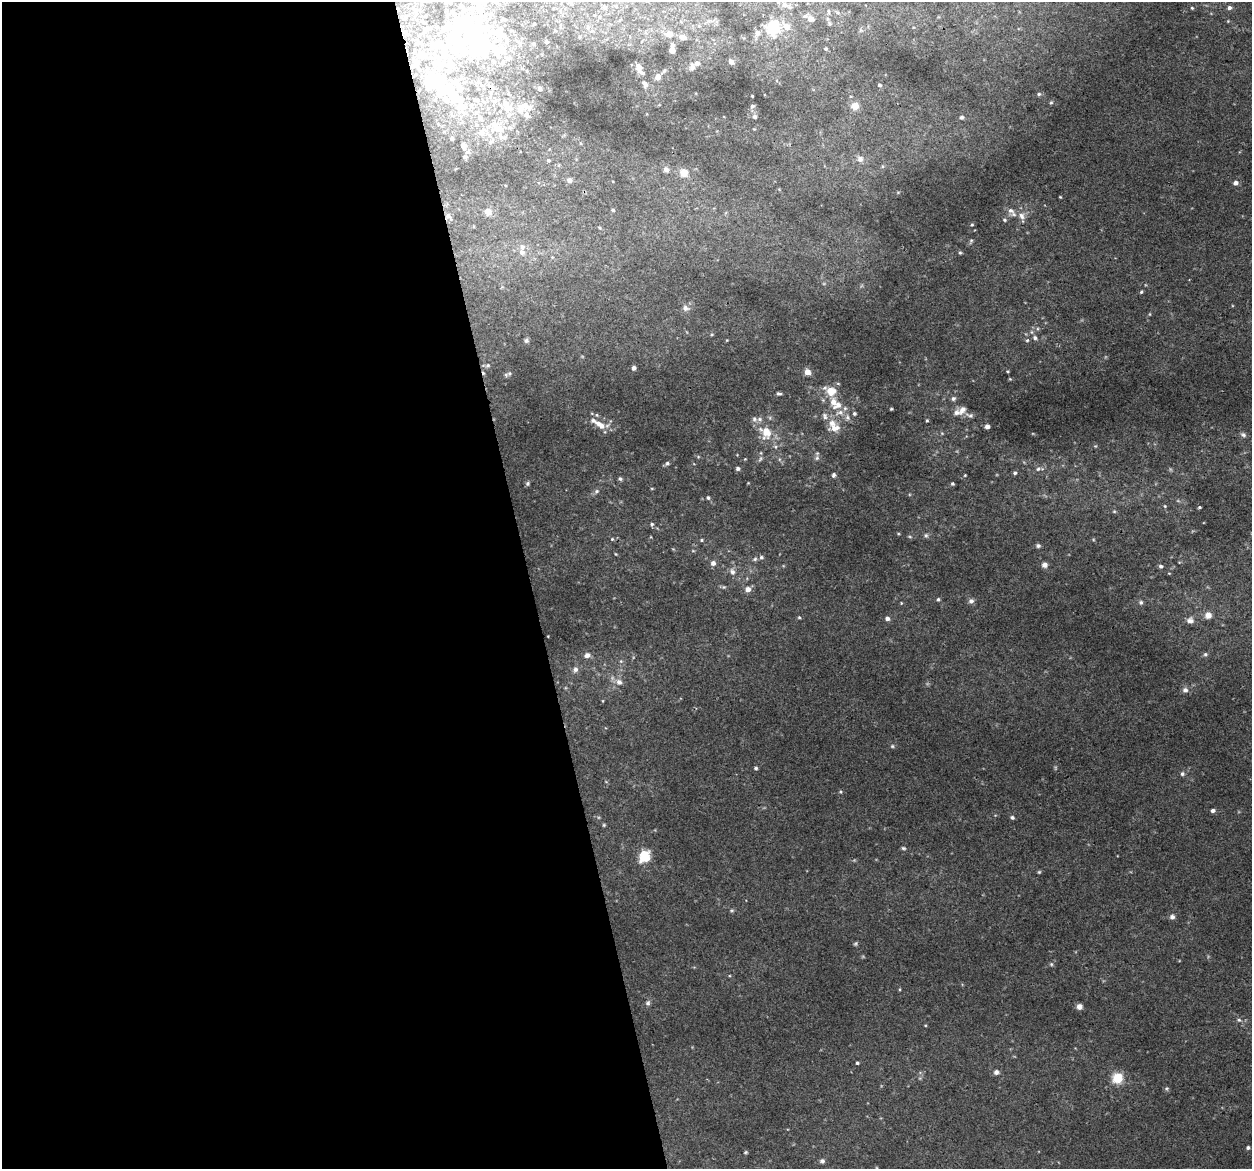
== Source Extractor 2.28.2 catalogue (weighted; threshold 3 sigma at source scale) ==
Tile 9 of 4 x 4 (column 1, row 3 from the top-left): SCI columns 1-1250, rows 1250-2416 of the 5001 x 4785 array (HDU 1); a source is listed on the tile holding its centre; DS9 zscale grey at full resolution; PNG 1254 x 1171 px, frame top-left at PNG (2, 2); no overlay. Shown black and unused: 42% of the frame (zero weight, under 2 of 3 exposures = <1% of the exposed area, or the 3 px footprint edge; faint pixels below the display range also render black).
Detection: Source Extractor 2.28.2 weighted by HDU 2 'WHT'; one run over the whole footprint, this tile lists its part. Background 0.00647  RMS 0.0062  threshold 0.028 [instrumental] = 3 sigma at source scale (4.5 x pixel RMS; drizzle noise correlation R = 1.50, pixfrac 1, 0.0396/0.0396 arcsec/px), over >= 5 px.
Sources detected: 245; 3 too faint to see at this stretch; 18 inside a brighter object's white glare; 2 cosmic-ray / hot-pixel residue — not listed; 37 inside a brighter listed object's ellipse — not listed separately; the other 185 listed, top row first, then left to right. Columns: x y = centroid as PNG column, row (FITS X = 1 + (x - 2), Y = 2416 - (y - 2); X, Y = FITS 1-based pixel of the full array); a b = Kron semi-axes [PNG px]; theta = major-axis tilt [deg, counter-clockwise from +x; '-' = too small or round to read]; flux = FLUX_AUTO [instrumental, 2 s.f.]
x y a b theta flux
496 2 8 7 - 2.7
571 4 5 4 - 0.82
784 5 10 8 -15 3.7
479 7 21 12 -86 13
604 7 7 5 -46 1.3
1192 8 4 4 - 0.67
1229 8 6 5 - 1.8
415 11 7 4 -46 1.4
828 12 8 3 -81 0.96
491 14 7 5 -9 1.4
599 17 5 3 - 0.62
403 19 7 3 19 0.59
503 19 3 2 - 0.67
811 19 8 6 -32 4.7
1228 21 4 4 - 0.52
829 23 6 5 - 1
534 24 3 2 - 0.59
786 26 13 9 -44 5.3
588 27 5 3 - 0.88
773 27 7 6 - 84
424 30 12 6 72 2.2
757 33 7 7 - 2.7
669 34 9 8 - 4.6
454 36 38 19 61 34
683 37 9 6 -14 4.2
474 41 32 20 82 46
546 42 3 3 - 0.74
672 45 6 5 - 1.3
826 49 5 4 - 0.74
672 50 5 5 - 4.1
424 55 18 10 -9 6.4
507 58 6 5 - 0.98
493 61 5 3 - 0.59
731 62 5 4 - 3.1
697 63 6 5 - 3.1
416 65 8 5 11 1.8
638 67 13 8 -77 4.5
692 67 10 7 80 3.1
664 71 10 4 45 1.6
658 77 6 6 - 5.2
645 84 13 8 -63 3.7
880 85 5 5 - 1.4
539 89 4 4 - 0.97
451 94 30 17 -43 28
1039 94 6 5 - 1.2
752 96 3 2 - 0.53
476 100 11 6 -8 3
1051 102 5 5 - 0.89
505 103 15 11 -60 8.8
752 106 6 5 - 1.5
855 106 10 10 - 5.8
520 110 12 10 -18 6.5
755 117 6 6 - 1.7
962 117 6 5 - 1.4
495 125 24 22 12 27
754 129 4 4 - 0.5
452 138 4 3 - 1.3
463 145 7 6 - 2.8
468 152 9 6 44 2.3
860 159 10 8 -61 3.4
548 160 6 5 - 1.1
666 170 8 7 - 2.5
684 173 11 10 - 6.7
569 180 6 6 - 2.4
1235 183 5 5 - 2.8
1060 197 3 2 - 0.52
613 210 4 4 - 0.99
1011 211 11 8 -59 3.5
488 212 9 8 - 4.7
448 216 11 7 -45 2.6
1021 216 12 9 -51 4.5
1005 220 6 5 - 1.1
972 225 4 4 - 0.7
971 241 7 4 69 1
522 252 9 8 - 3.1
960 253 5 4 - 0.82
1141 292 5 4 - 0.88
685 308 7 6 - 2.8
1150 314 5 3 - 0.54
712 334 5 3 - 0.61
1035 338 5 5 - 1.7
526 340 6 5 - 1.5
1027 340 5 4 - 1
488 365 6 5 - 1
634 368 5 4 - 2.4
1007 371 3 3 - 0.58
807 372 5 5 - 7.6
509 373 7 6 - 1.5
1010 379 4 3 - 0.53
831 391 14 12 -9 10
779 394 5 4 - 1.3
953 398 6 5 - 1.5
838 405 9 7 59 3.9
891 409 3 3 - 0.71
962 410 13 8 53 3.4
839 413 14 8 12 5.1
854 414 5 5 - 1.2
597 415 6 5 - 1.2
970 415 12 6 -16 2
825 416 10 7 -76 2.8
754 419 8 6 -66 2
927 420 4 3 - 0.73
600 425 15 7 -38 7.2
987 427 4 4 - 3
835 428 12 10 15 6.5
766 432 17 14 -69 14
1243 435 8 6 -33 1.6
1095 446 5 4 - 0.64
698 457 5 3 - 0.62
817 458 8 6 69 1.8
745 459 3 3 - 0.47
760 459 10 4 64 1.3
667 463 6 5 - 1.4
738 469 5 5 - 1.5
1038 469 9 6 51 2.1
1015 473 5 5 - 1.2
834 475 6 5 - 1.5
965 475 4 3 - 0.54
620 479 5 5 - 1.3
528 483 6 6 - 1.2
748 483 3 3 - 0.44
952 484 5 4 - 0.99
652 488 4 3 - 0.58
596 491 8 6 40 1.7
708 498 5 5 - 1.2
1165 506 5 4 - 0.7
1199 507 4 3 - 0.78
1114 511 5 5 - 0.84
652 524 5 5 - 1.1
898 534 5 3 - 0.62
926 535 6 6 - 1.4
612 539 5 5 - 0.81
701 540 5 4 - 0.83
1038 546 6 5 - 1.4
693 551 5 3 - 0.61
616 554 4 4 - 0.53
761 557 6 6 - 1.4
755 559 7 5 18 1.4
713 563 6 5 - 2.9
1044 565 7 7 - 2.7
1161 566 5 4 - 1.5
732 572 9 7 -59 2.9
724 587 5 5 - 0.91
748 589 6 6 - 4.2
938 599 5 4 - 0.97
971 601 7 6 - 2.1
1141 602 6 6 - 1.3
901 603 4 3 - 0.52
1208 615 9 8 - 4
799 617 4 4 - 0.74
887 618 5 4 - 2.6
1190 620 9 8 - 3.1
1205 654 6 5 - 1.1
587 655 8 6 12 3
621 661 5 5 - 1.1
575 669 8 7 - 2.7
619 682 10 9 - 3.9
1185 690 8 8 - 2.5
603 701 5 3 - 0.52
892 746 5 4 - 0.93
756 768 5 4 - 1
1182 774 6 5 - 1.5
841 792 5 3 - 0.65
1213 810 5 4 - 1.9
1012 817 5 4 - 1.5
604 825 5 4 - 0.73
903 848 6 4 -16 1
644 856 6 5 - 59
1039 872 5 4 - 0.75
732 910 6 4 -6 0.92
1172 917 7 6 - 2
856 944 6 5 - 0.98
1051 964 6 5 - 1
900 989 5 3 - 0.6
648 1003 8 6 73 1.8
1079 1006 6 6 - 2.8
1239 1020 7 5 -15 1.3
925 1025 4 3 - 0.53
857 1063 4 3 - 0.88
996 1072 6 5 - 2.3
1117 1078 11 10 - 13
1167 1088 6 5 - 0.94
1248 1148 4 4 - 1.4
745 1152 4 3 - 0.77
822 1161 6 5 - 1.6
Overlapping masked pixels (flux is a lower limit): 2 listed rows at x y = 416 65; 448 216
Isophote crosses this tile's border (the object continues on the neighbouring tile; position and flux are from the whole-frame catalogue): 3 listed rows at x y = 496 2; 479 7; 474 41